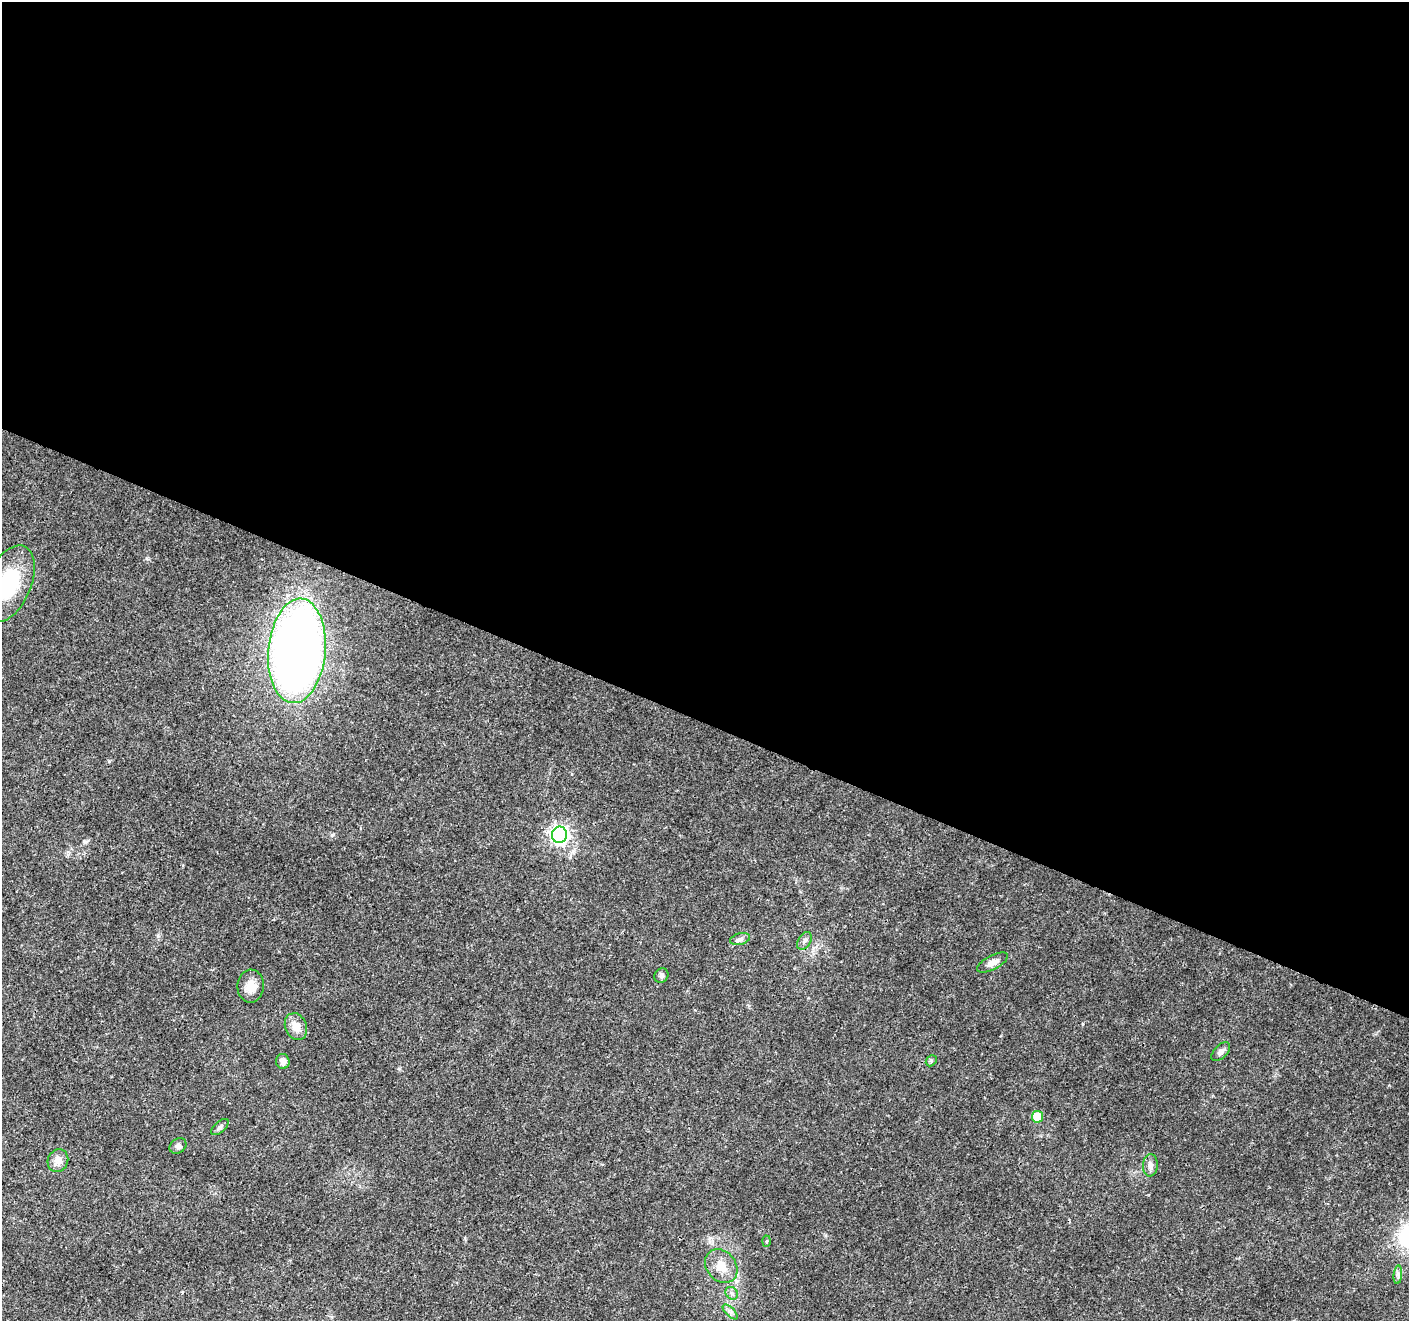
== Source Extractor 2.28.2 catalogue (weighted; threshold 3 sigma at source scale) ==
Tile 3 of 4 x 4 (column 3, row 1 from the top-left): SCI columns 2823-4229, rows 4230-5548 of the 5637 x 5756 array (HDU 1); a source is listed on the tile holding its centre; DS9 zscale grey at full resolution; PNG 1411 x 1323 px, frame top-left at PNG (2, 2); each listed source drawn as its Kron ellipse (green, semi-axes under 4 px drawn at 4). Shown black and unused: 55% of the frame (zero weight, under 3 of 4 exposures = <1% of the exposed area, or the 3 px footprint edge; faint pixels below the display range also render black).
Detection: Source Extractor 2.28.2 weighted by HDU 2 'WHT'; one run over the whole footprint, this tile lists its part. Background 0.0285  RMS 0.0024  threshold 0.0107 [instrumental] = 3 sigma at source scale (4.5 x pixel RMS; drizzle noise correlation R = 1.50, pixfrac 1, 0.0396/0.0396 arcsec/px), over >= 5 px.
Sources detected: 22; all 22 listed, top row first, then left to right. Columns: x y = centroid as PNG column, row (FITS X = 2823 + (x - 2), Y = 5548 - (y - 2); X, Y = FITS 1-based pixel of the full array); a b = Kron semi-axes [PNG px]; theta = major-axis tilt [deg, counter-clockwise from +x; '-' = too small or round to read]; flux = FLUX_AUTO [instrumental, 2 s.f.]
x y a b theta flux
8 584 41 23 66 16
297 651 52 28 85 210
559 835 8 7 - 90
740 939 10 6 15 0.76
804 941 10 6 58 0.86
992 963 17 7 28 1.6
661 975 7 6 - 0.65
251 986 16 13 88 2.9
296 1027 14 10 -67 2.8
1221 1052 12 6 46 1.1
283 1061 7 7 - 1.2
931 1061 6 4 47 0.38
1037 1117 6 5 - 6.4
220 1127 10 5 41 0.66
178 1146 9 7 36 0.77
58 1161 12 10 67 1.9
1150 1165 11 7 87 1
766 1241 5 3 - 0.27
721 1266 18 14 -49 3.9
1398 1275 9 3 85 0.58
732 1293 7 5 -45 0.65
730 1312 10 3 -45 0.64
Isophote crosses this tile's border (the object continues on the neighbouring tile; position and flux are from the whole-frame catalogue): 1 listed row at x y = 8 584
Unlisted compact peaks at least as high as the median listed source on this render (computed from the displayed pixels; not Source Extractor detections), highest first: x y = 158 936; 147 558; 332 835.